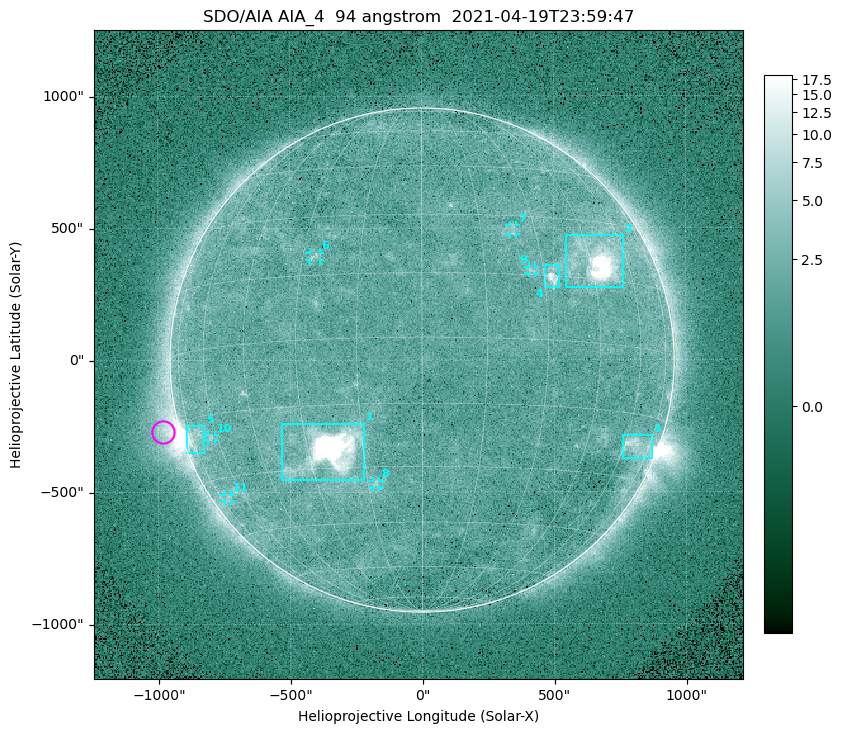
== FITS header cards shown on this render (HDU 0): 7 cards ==
TELESCOP= 'SDO/AIA '
INSTRUME= 'AIA_4   '
WAVELNTH=                   94
WAVEUNIT= 'angstrom'
DATE-OBS= '2021-04-19T23:59:47.13'
CTYPE1  = 'HPLN-TAN'
CTYPE2  = 'HPLT-TAN'

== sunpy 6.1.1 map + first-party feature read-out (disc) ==
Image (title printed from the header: SDO/AIA AIA_4  94 angstrom  2021-04-19T23:59:47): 512 x 512 px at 4.8 arcsec/px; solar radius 955 arcsec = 199 px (full disc in frame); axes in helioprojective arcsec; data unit not stated in the header (colour bar unlabelled)
Orientation: roll -0.138 deg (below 1 deg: not rotated)
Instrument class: DISC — disc imager (sunpy class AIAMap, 94 A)
Bright regions (active regions / flare kernels): reference = the median radial profile (limb darkening/brightening removed); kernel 5 px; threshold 5 sigma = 2.5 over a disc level ~1.77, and >= 1.15x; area >= 9 px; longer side >= 5 px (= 24 arcsec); searched inside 0.97 R_sun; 11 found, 11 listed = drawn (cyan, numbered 1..; 6 of them under ~33 arcsec drawn as corner ticks so the feature stays visible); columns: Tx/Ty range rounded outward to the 10 arcsec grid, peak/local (2 s.f.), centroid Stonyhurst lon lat
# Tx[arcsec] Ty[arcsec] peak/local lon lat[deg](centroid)
1 -540..-220 -460..-240 1132 -24 -26
2 540..760 270..470 53 +48 +20
3 760..870 -380..-280 4.6 +66 -22
4 460..520 270..360 6.6 +32 +15
5 -900..-820 -350..-250 6.1 -72 -19
6 -430..-380 380..410 3.1 -27 +20
7 330..360 470..510 2.7 +24 +26
8 -190..-160 -480..-450 2.9 -13 -34
9 400..430 330..360 2.9 +27 +16
10 -810..-780 -300..-280 2.8 -63 -20
11 -750..-720 -540..-510 2.3 -70 -35
Off-limb structures (1.02-1.3 R_sun): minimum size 50 px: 7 found; the strongest spans PA ~90..115 deg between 1.02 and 1.21 R_sun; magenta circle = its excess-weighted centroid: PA ~105 deg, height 1.07 R_sun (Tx ~-980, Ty ~-270 arcsec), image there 4.6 x the reference